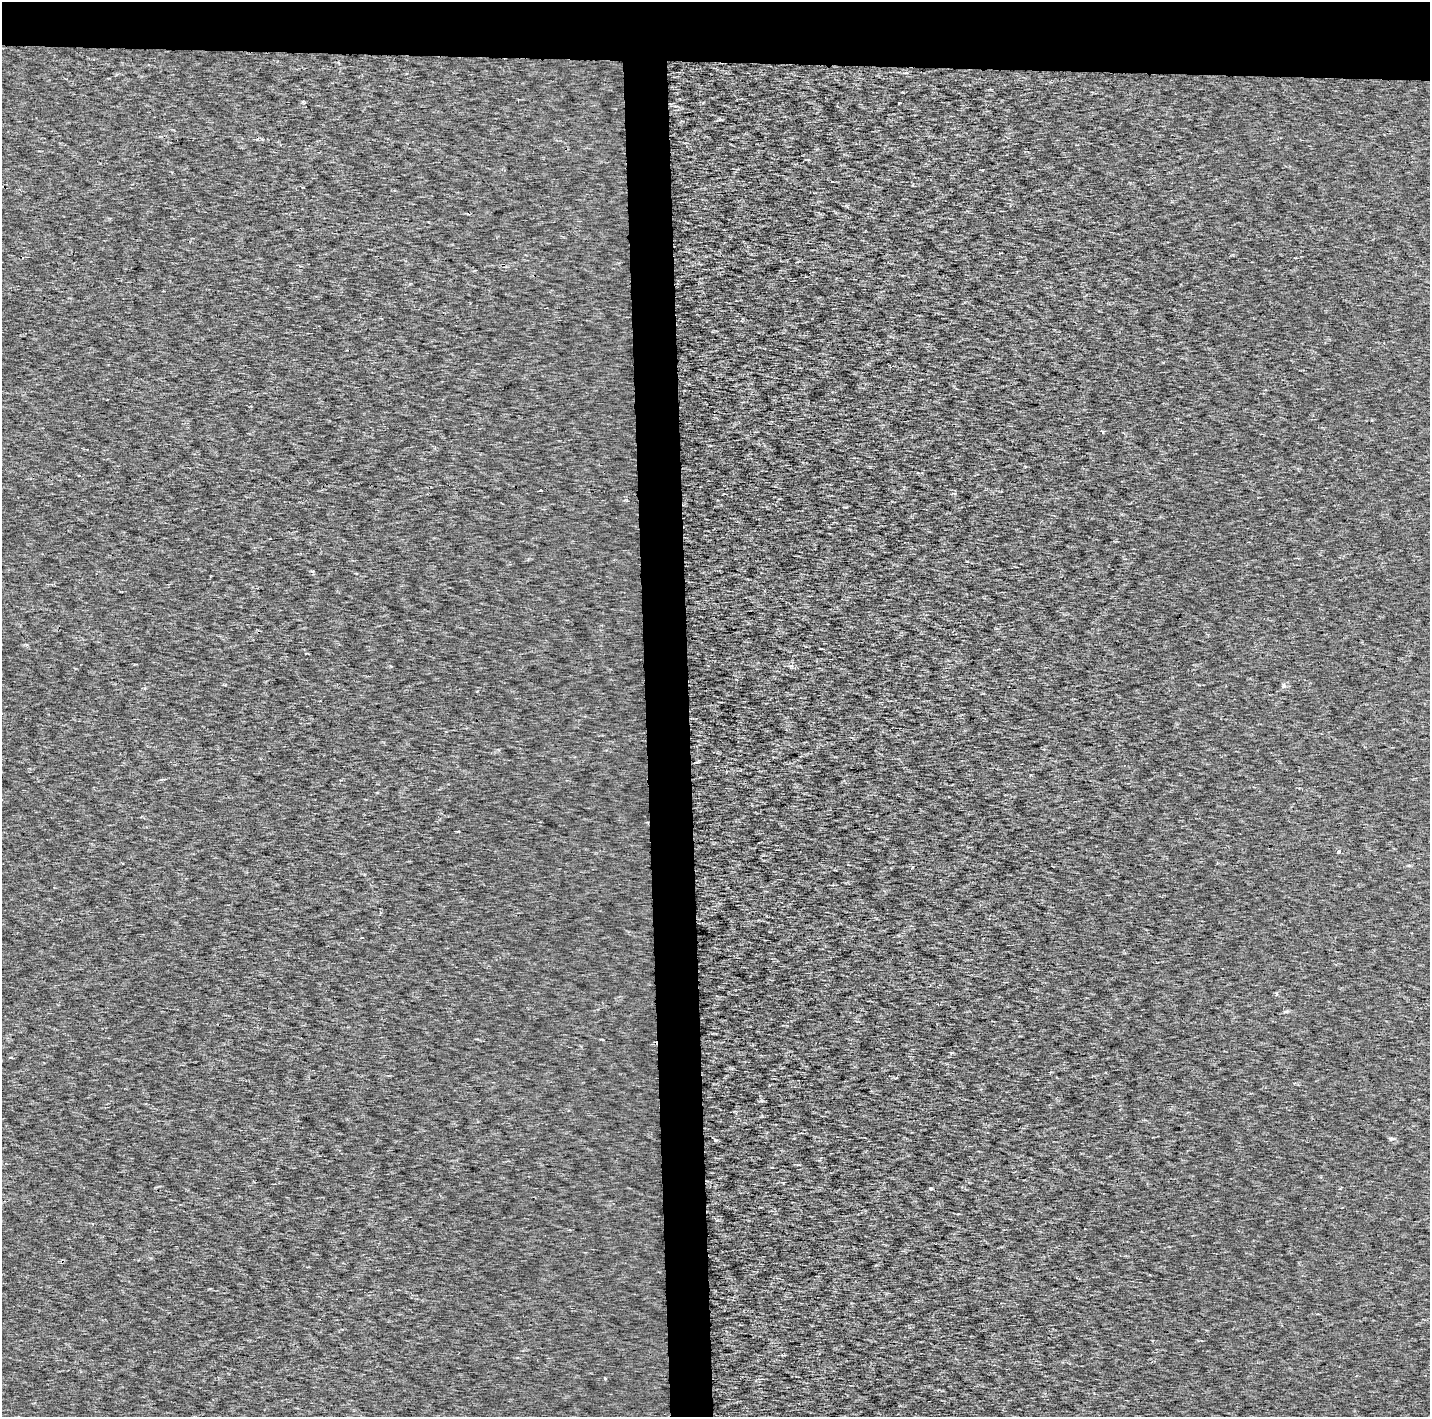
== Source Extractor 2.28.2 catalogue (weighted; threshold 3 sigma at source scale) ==
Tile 2 of 3 x 3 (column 2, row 1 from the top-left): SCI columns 1539-2966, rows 2934-4348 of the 7053 x 4355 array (HDU 1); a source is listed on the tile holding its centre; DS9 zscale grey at full resolution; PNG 1432 x 1419 px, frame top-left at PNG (2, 2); no overlay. Shown black and unused: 7% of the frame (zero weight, under 2 of 3 exposures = <1% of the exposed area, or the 3 px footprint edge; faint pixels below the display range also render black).
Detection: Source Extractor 2.28.2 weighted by HDU 2 'WHT'; one run over the whole footprint, this tile lists its part. Background 3.28e-04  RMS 0.0027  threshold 0.0122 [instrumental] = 3 sigma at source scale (4.5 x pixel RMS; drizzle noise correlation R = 1.50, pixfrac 1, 0.0396/0.0396 arcsec/px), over >= 5 px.
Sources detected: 11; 1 cosmic-ray / hot-pixel residue — not listed; the other 10 listed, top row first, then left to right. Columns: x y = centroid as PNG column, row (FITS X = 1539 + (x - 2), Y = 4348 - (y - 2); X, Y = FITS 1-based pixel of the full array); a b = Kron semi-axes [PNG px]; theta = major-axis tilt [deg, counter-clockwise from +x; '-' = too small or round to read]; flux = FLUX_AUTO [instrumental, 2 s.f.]
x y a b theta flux
899 103 3 2 - 0.32
541 490 3 3 - 0.86
1284 686 6 6 - 0.79
1339 851 4 4 - 0.76
1409 865 6 4 -1 0.37
1286 1011 7 4 17 0.49
1391 1139 8 5 -6 0.65
715 1140 5 5 - 0.38
930 1188 3 3 - 0.78
605 1378 3 3 - 0.51